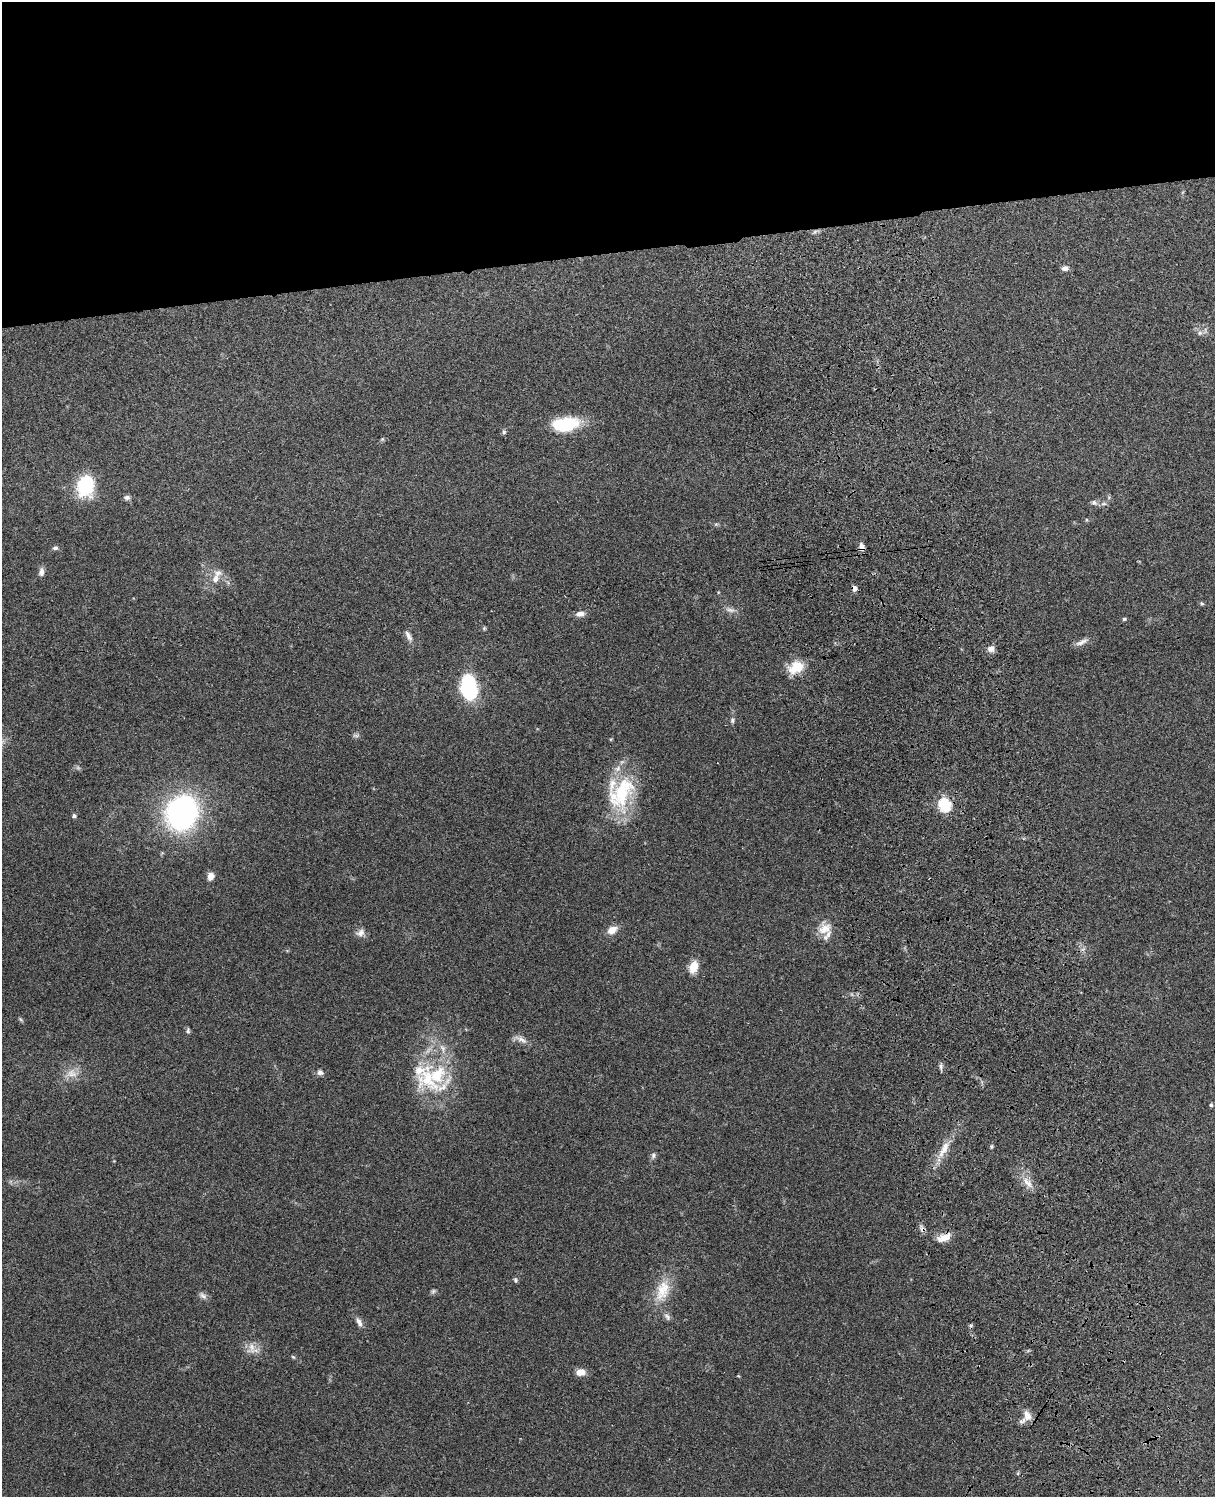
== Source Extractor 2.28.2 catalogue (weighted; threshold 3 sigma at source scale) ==
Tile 2 of 4 x 3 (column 2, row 1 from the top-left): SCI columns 1330-2542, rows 3155-4649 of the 5088 x 4927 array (HDU 1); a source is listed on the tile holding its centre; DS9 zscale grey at full resolution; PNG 1217 x 1499 px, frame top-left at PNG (2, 2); no overlay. Shown black and unused: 17% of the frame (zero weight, under 3 of 4 exposures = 6% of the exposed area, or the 3 px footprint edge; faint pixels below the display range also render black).
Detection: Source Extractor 2.28.2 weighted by HDU 2 'WHT'; one run over the whole footprint, this tile lists its part. Background 0.109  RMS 0.0066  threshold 0.0297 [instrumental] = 3 sigma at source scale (4.5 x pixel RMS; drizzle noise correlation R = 1.50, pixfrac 1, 0.05/0.05 arcsec/px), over >= 5 px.
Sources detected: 65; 2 inside a brighter object's white glare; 2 cosmic-ray / hot-pixel residue — not listed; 4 inside a brighter listed object's ellipse — not listed separately; the other 57 listed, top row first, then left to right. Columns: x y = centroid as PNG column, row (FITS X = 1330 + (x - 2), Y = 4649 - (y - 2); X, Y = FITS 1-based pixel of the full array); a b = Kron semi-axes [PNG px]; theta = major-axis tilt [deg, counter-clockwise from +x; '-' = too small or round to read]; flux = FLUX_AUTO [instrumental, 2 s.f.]
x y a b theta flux
1065 268 9 7 8 2.3
1200 333 7 6 - 1.7
569 424 23 15 31 29
504 432 6 6 - 1.2
382 439 6 4 -72 0.71
85 486 25 19 78 32
127 497 8 7 - 1.8
1094 502 9 6 -27 1.8
1104 504 8 4 8 1.5
862 547 9 6 -83 3.1
55 548 8 5 7 1.5
41 572 10 6 85 3
215 579 12 9 61 5.9
1202 603 6 4 -65 0.89
730 610 13 5 -13 2.7
580 614 12 7 5 3.6
1124 619 5 4 - 1
484 628 5 5 - 0.82
408 636 16 6 -61 3.1
1082 642 19 6 26 3.6
991 649 9 8 - 3.1
796 667 18 13 27 15
467 688 19 11 -70 58
732 720 8 5 -82 1.5
356 736 10 4 0 1.4
621 793 51 29 63 49
945 805 7 6 - 67
182 813 24 20 68 200
74 816 5 5 - 1.2
211 876 8 7 - 5
824 929 18 16 37 10
612 930 13 9 29 5.6
360 933 13 9 26 3.5
693 967 12 8 72 9.9
188 1031 7 5 88 1.3
521 1039 19 6 -28 3.9
941 1067 10 4 -85 1.6
320 1072 8 7 - 2
72 1073 16 11 -9 7.1
437 1075 49 32 -60 50
1211 1105 5 4 - 1
944 1149 29 9 62 10
653 1155 8 7 - 1.7
1027 1182 17 8 -46 6.1
944 1237 19 9 24 6.8
515 1280 6 5 - 1.1
662 1290 33 17 70 19
433 1291 7 5 45 1.2
203 1296 11 7 -34 2.4
667 1316 11 7 -49 2.3
359 1322 13 6 -62 3
971 1325 6 4 19 0.94
252 1348 18 11 85 6.5
293 1357 6 4 -44 0.78
580 1372 11 8 4 6.1
1027 1415 15 10 -68 5.9
1018 1473 6 4 72 0.73
Overlapping masked pixels (flux is a lower limit): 2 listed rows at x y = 862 547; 944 1237